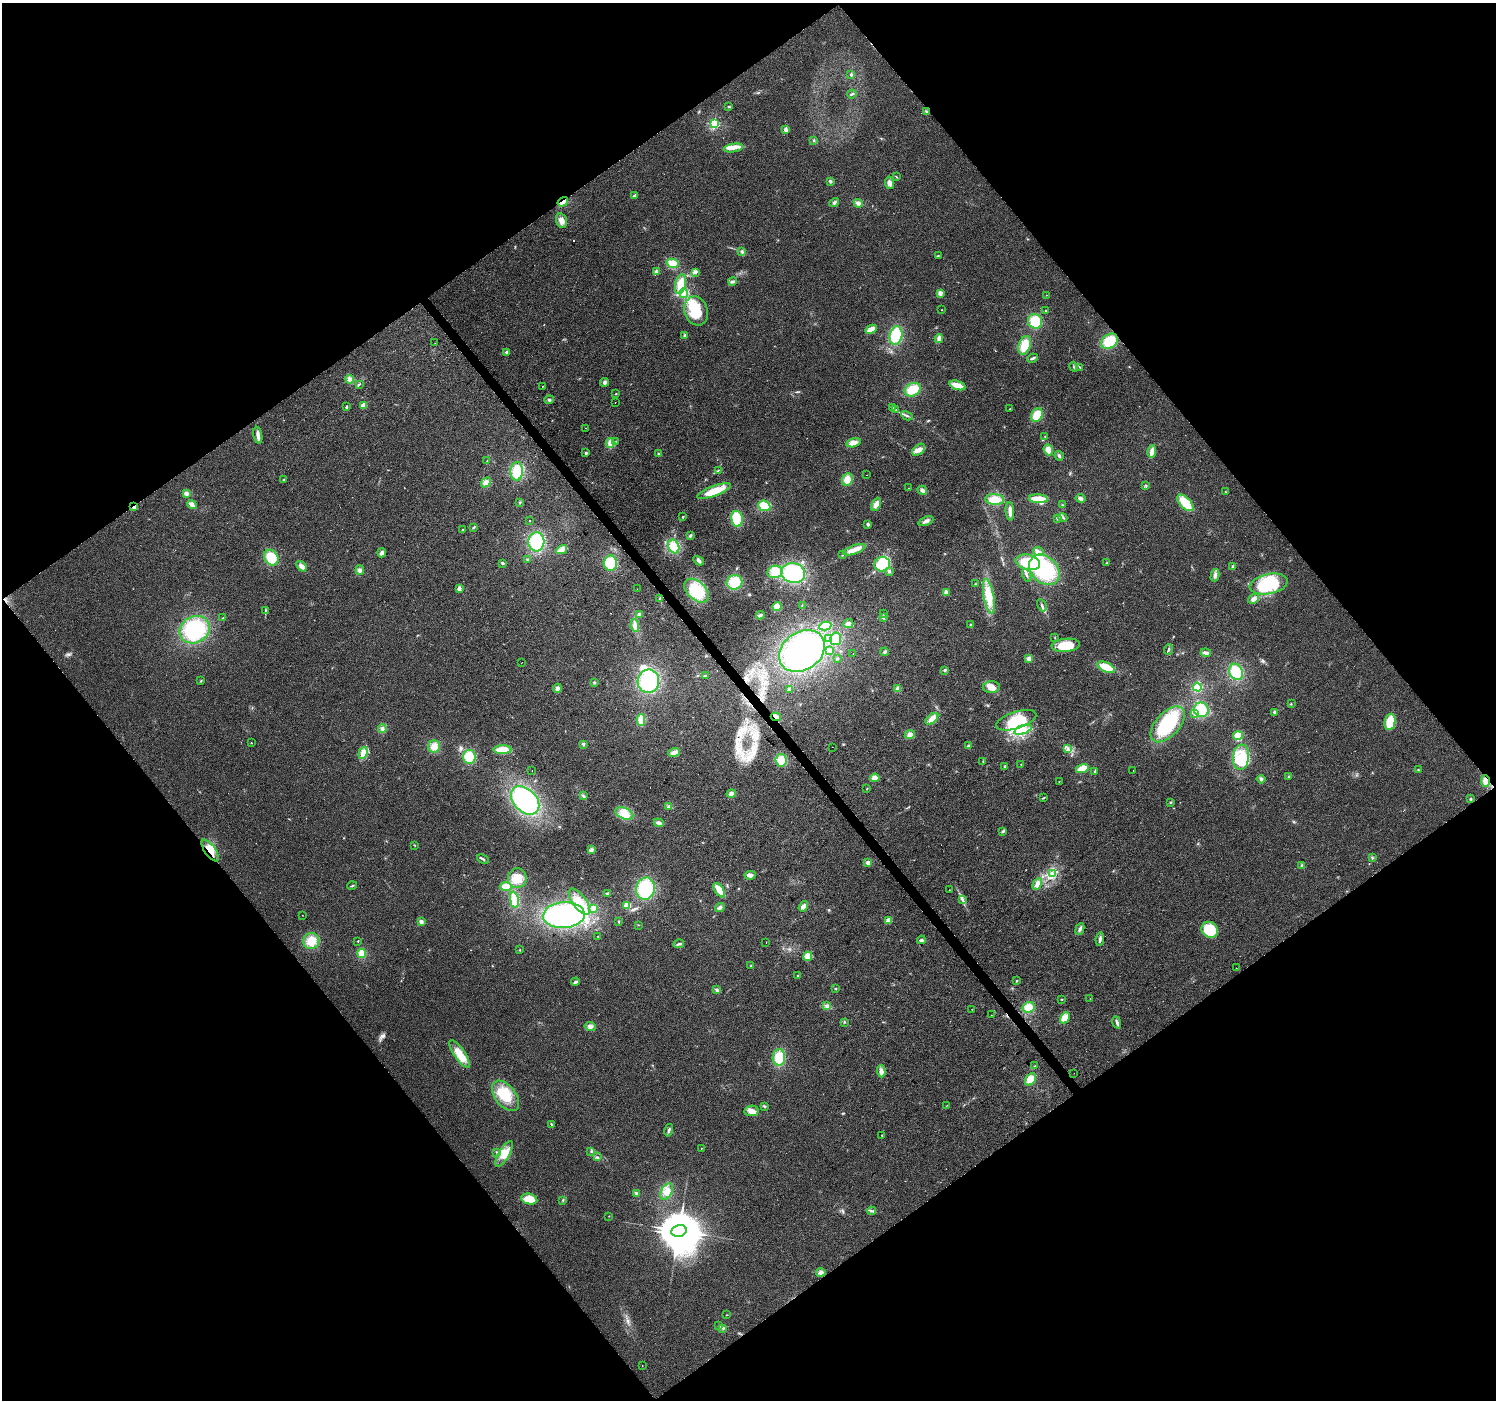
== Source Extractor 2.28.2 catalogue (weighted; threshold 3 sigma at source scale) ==
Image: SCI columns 1-5975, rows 134-5722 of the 5978 x 5921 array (HDU 1 of 3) = the unmasked area's bounding box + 8 px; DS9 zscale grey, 4 x 4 block average (1 PNG px = mean of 4 x 4 image px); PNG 1498 x 1402 px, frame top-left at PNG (2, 3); each listed source drawn as its Kron ellipse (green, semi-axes under 4 px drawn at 4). Shown black and unused: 50% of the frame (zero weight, under 2 of 3 exposures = <1% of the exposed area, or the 3 px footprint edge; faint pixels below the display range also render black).
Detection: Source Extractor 2.28.2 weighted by HDU 2 'WHT'. Background 0.0727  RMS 0.0088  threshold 0.0398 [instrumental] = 3 sigma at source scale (4.5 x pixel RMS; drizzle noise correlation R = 1.50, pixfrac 1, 0.0396/0.0396 arcsec/px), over >= 5 px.
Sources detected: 356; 12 inside a brighter object's white glare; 8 cosmic-ray / hot-pixel residue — neither listed nor drawn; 3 coinciding with a brighter row at this scale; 18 inside a brighter listed object's ellipse — not listed separately; the other 315 listed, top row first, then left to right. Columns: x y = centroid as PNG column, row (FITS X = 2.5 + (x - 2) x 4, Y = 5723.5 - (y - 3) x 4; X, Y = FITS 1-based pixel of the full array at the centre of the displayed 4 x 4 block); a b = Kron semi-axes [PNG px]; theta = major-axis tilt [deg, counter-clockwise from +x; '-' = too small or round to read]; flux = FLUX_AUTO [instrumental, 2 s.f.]
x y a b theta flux
851 75 2 2 - 24
852 94 5 2 - 6.9
729 107 3 2 - 4.8
926 112 3 3 - 5.5
714 124 2 2 - 720
786 130 2 2 - 75
814 140 2 2 - 3.7
733 148 9 4 10 29
896 177 3 2 - 3.6
830 181 3 2 - 6.4
889 183 6 3 -82 23
634 196 3 2 - 13
563 202 5 2 - 32
834 203 5 3 - 9.6
858 203 4 3 - 18
561 221 7 5 -75 29
742 252 3 2 - 4.9
938 256 2 2 - 3.1
673 263 6 4 -12 59
656 271 4 3 - 8.9
696 272 3 3 - 11
733 281 4 3 - 12
681 284 10 5 77 71
684 293 5 4 - 19
940 293 4 4 - 20
1046 295 2 2 - 1.6
941 310 2 2 - 2.2
696 311 15 11 -70 160
1046 311 2 2 - 3.1
1035 321 7 7 - 110
871 329 6 3 28 51
685 335 3 3 - 7.6
896 336 9 6 78 150
939 338 4 3 - 23
1110 341 9 6 35 140
435 343 2 2 - 4.1
1025 345 9 6 72 100
507 352 2 2 - 36
1033 358 5 2 - 12
1074 367 5 2 - 5.7
1079 367 3 2 - 4
350 379 4 3 - 20
604 382 4 3 - 12
359 384 3 2 - 5.3
957 385 8 4 -19 62
542 386 2 2 - 3.7
913 390 8 6 30 110
616 394 2 2 - 2.9
549 400 4 2 - 7.7
615 402 2 2 - 2.6
363 405 2 2 - 120
346 407 2 2 - 7.8
892 407 4 2 - 4.8
1010 409 2 2 - 5.8
896 410 3 2 - 4.6
1037 415 7 5 60 88
907 416 6 2 -28 10
586 428 2 2 - 2.4
258 435 8 2 -79 35
1045 436 2 2 - 6.3
616 441 2 2 - 2
610 443 4 4 - 28
853 443 7 4 15 32
919 450 7 5 42 28
1048 450 5 4 - 42
1152 451 6 3 78 27
586 453 3 2 - 5.6
658 454 2 2 - 4.2
1059 456 5 3 - 10
487 461 2 2 - 1.9
718 470 3 2 - 3.8
517 471 9 6 87 120
867 475 2 2 - 1.8
283 480 2 2 - 6.5
847 480 6 5 - 45
486 482 5 4 - 33
1145 485 3 2 - 4
909 488 2 2 - 2
922 490 5 3 - 16
714 491 18 5 20 110
1225 492 2 2 - 3.2
186 493 4 3 - 18
1080 498 5 3 - 15
995 499 9 5 -4 73
1038 499 9 3 -3 98
520 502 3 2 - 3.3
1185 503 10 5 -47 130
192 504 5 3 - 28
876 504 7 3 65 32
1062 505 2 2 - 3.2
764 506 6 5 - 93
134 507 4 2 - 15
1010 511 9 3 -85 35
683 517 2 2 - 4
1063 517 5 2 - 6.1
1057 518 3 2 - 5.4
737 519 8 5 -79 130
530 520 2 2 - 2.4
926 521 8 3 24 19
868 524 2 2 - 42
474 527 3 2 - 4
462 529 2 2 - 4.6
690 536 4 2 - 7
536 542 9 8 - 240
674 546 7 5 -66 85
562 550 6 3 29 58
854 550 12 3 20 56
1038 551 5 3 - 15
382 553 4 3 - 16
843 554 2 2 - 3.2
271 558 8 6 -59 110
527 560 3 2 - 4.5
699 561 6 3 -29 11
1028 562 12 7 -14 170
503 563 2 2 - 20
610 563 7 6 - 140
1107 563 2 2 - 3.2
882 564 8 7 - 160
301 566 6 4 -49 23
1232 566 2 2 - 3.5
360 570 5 4 - 14
1044 570 17 13 -44 340
889 571 3 2 - 7.5
775 572 7 6 - 47
793 573 12 10 -13 330
1027 575 7 2 -66 8
1215 575 6 3 75 17
734 582 8 7 - 150
976 584 2 2 - 3.2
1269 584 19 10 11 290
459 589 3 2 - 28
637 589 2 2 - 0.94
697 591 14 9 -43 180
946 592 3 3 - 22
989 596 18 5 -79 110
660 598 4 2 - 6.3
1254 599 6 3 34 23
802 605 2 2 - 2.3
1042 605 6 2 -62 10
777 606 4 4 - 48
265 610 3 2 - 4.5
640 614 4 3 - 9.7
884 614 2 2 - 1.5
760 615 4 2 - 8.9
883 617 3 3 - 7.5
223 618 3 2 - 3.3
848 624 5 4 - 22
635 625 6 3 -81 28
970 625 3 2 - 4.2
825 626 6 4 11 98
194 630 15 13 30 370
1055 637 2 2 - 1.8
829 639 3 2 - 4.9
836 639 6 5 - 50
1066 645 14 6 6 140
1169 649 5 2 - 9
830 650 3 2 - 13
802 651 24 19 35 620
885 652 4 2 - 8.4
853 653 2 2 - 1.1
1206 653 5 3 - 18
1029 658 4 3 - 19
837 659 2 2 - 3.6
522 662 2 2 - 0.94
1106 667 9 4 -25 90
945 670 4 2 - 6.6
1236 672 8 6 -68 140
706 675 2 2 - 3.1
201 681 3 2 - 3.6
648 681 12 10 79 300
594 682 3 2 - 4.9
991 687 8 6 3 34
1197 687 4 4 - 83
557 688 4 4 - 15
789 689 4 3 - 9.9
898 689 3 2 - 32
1291 704 2 2 - 2.5
1201 710 7 7 - 130
1275 712 4 3 - 10
1194 714 3 2 - 5.8
776 717 5 2 - 12
932 719 7 4 42 34
641 720 6 4 88 53
1016 720 21 8 18 220
1390 722 8 5 79 83
1168 724 22 12 47 270
382 729 4 3 - 10
1023 730 9 3 19 32
910 734 5 4 - 19
1238 735 5 4 - 69
251 743 2 2 - 5.2
583 744 2 2 - 3.4
434 746 6 6 - 42
969 746 4 3 - 8.1
832 747 2 2 - 1.2
1068 748 2 2 - 2.9
502 750 9 4 1 90
674 752 6 4 20 24
363 753 6 4 71 35
469 757 7 6 - 110
1241 757 12 8 82 110
781 760 6 5 - 68
983 761 2 2 - 3
1021 765 2 2 - 2.2
1005 766 2 2 - 29
1082 768 6 3 17 79
1418 769 2 2 - 2.3
532 770 2 2 - 6.3
1095 771 4 2 - 5.4
1133 771 2 2 - 1.6
1289 776 2 2 - 2.4
875 778 5 3 - 37
1261 779 4 3 - 11
1059 781 2 2 - 2.3
1485 781 6 4 -85 32
867 789 3 2 - 3
731 794 4 4 - 21
583 796 4 2 - 6.3
1043 798 3 2 - 3.6
1470 799 2 2 - 24
525 800 16 11 -45 450
1171 802 2 2 - 2.8
669 806 4 2 - 7.9
624 813 9 5 -21 46
659 823 5 3 - 15
1003 831 3 2 - 5
414 845 2 2 - 2
591 850 4 3 - 11
210 851 12 5 -55 60
1372 858 3 2 - 4.9
483 859 6 2 -26 6.4
868 863 3 3 - 19
1302 866 4 3 - 11
1052 874 3 2 - 6.7
750 875 5 4 - 18
517 878 10 9 - 70
1037 884 6 4 62 25
352 886 5 2 - 5.6
506 886 6 4 -1 51
645 889 11 9 76 270
719 890 8 4 -56 55
949 890 2 2 - 1.4
607 893 3 2 - 4.2
963 899 3 2 - 5.3
514 900 8 4 -81 140
579 902 15 6 -54 71
627 905 2 2 - 250
803 906 5 3 - 23
720 907 5 3 - 12
593 908 4 4 - 19
302 915 2 2 - 1.3
564 915 21 13 3 680
619 921 2 2 - 2.2
888 921 4 3 - 35
421 922 4 3 - 15
639 925 2 2 - 2.1
1080 929 6 3 67 12
1210 930 9 7 -39 180
598 936 2 2 - 2.6
1100 939 7 3 82 15
921 940 4 3 - 9.9
311 941 8 8 - 66
358 941 2 2 - 7.6
766 942 2 2 - 5.4
679 944 5 2 - 11
520 950 2 2 - 2.6
362 953 5 3 - 82
808 956 5 4 - 50
751 966 2 2 - 2.9
1236 968 2 2 - 0.8
798 975 2 2 - 3.1
1017 981 2 2 - 3.6
575 982 4 2 - 9.7
836 989 2 2 - 3.8
717 990 3 3 - 7.1
1090 998 2 2 - 1.2
1062 999 2 2 - 2.9
827 1006 3 2 - 6.5
1029 1007 6 5 - 54
972 1009 2 2 - 1.8
991 1015 2 2 - 1.2
1065 1018 6 4 59 39
844 1022 2 2 - 2.5
1117 1022 6 3 -72 13
590 1026 5 4 - 19
459 1054 16 5 -56 87
779 1057 8 6 87 110
1034 1066 2 2 - 1.8
881 1071 6 4 -88 24
1074 1073 2 2 - 0.71
1030 1079 7 4 53 51
505 1096 18 10 -52 140
947 1105 2 2 - 1.8
765 1106 3 2 - 4.5
751 1111 7 5 9 39
551 1124 3 2 - 4.7
669 1130 6 2 76 9.3
882 1135 2 2 - 2.6
701 1148 2 2 - 2
591 1151 3 2 - 4.3
497 1152 2 2 - 4.1
504 1154 14 5 60 63
598 1157 3 2 - 4.9
667 1191 9 5 63 51
636 1193 2 2 - 2.4
529 1199 8 5 -12 93
563 1200 2 2 - 4.5
871 1211 4 2 - 7.9
609 1216 2 2 - 1.7
679 1231 8 5 13 20000
821 1272 5 3 - 13
727 1315 2 2 - 1.6
719 1326 2 2 - 2.6
723 1328 2 2 - 3.9
642 1366 2 2 - 1.5
Overlapping masked pixels (flux is a lower limit): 5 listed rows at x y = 563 202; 134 507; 776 717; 1485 781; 210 851
Diffuse or blended objects may show on this block-average render without a row.